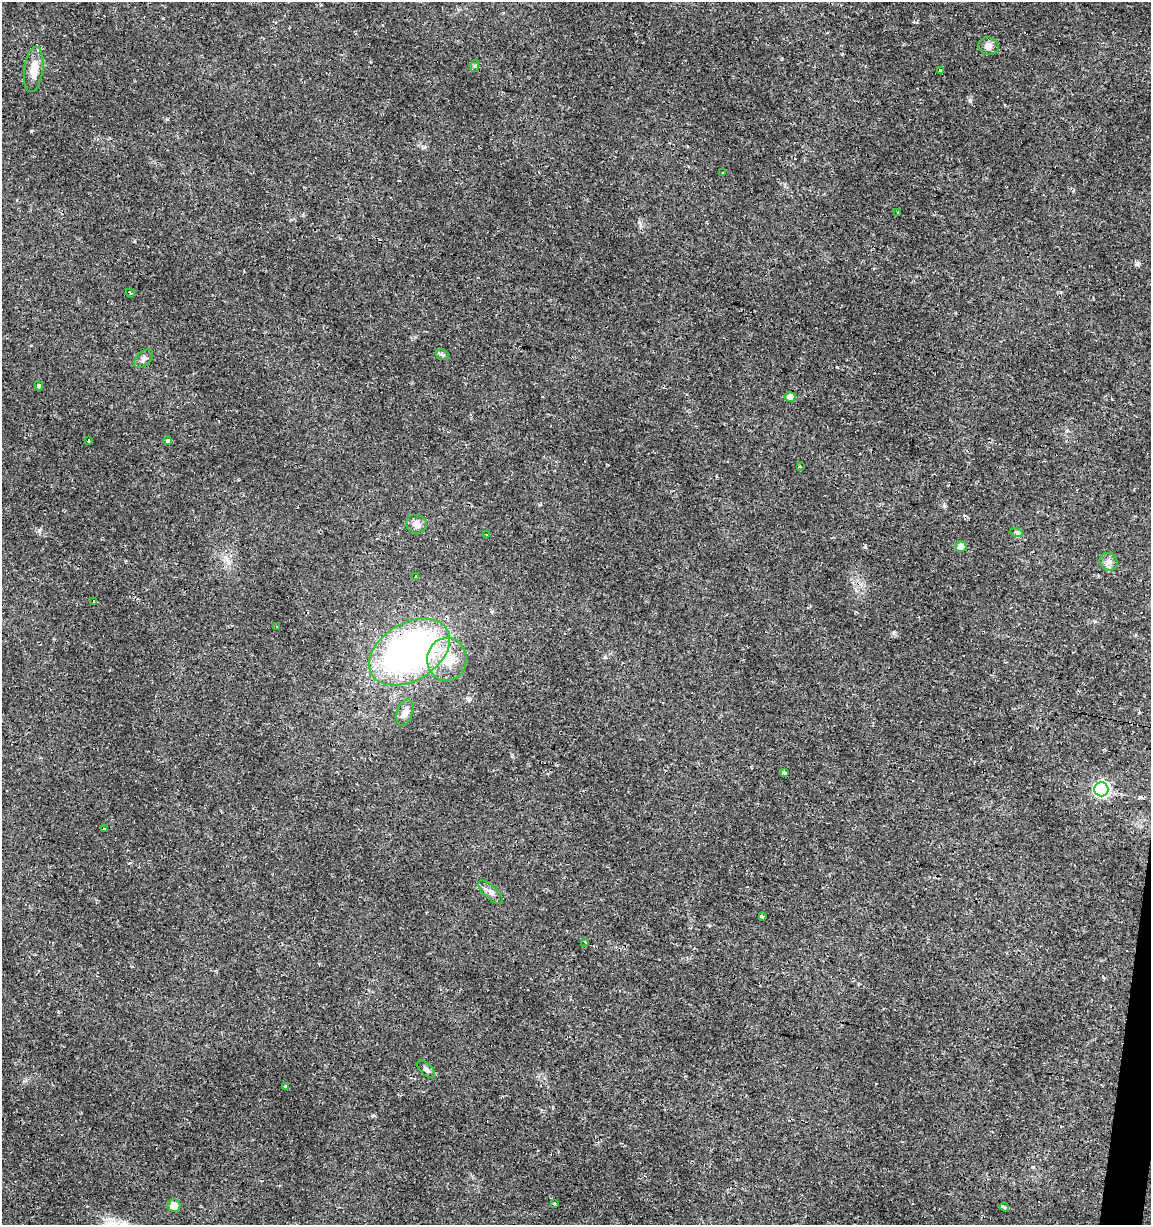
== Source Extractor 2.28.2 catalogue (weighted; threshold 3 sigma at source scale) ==
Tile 6 of 4 x 4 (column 2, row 2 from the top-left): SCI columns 1437-2585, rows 2445-3667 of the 5107 x 4898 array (HDU 1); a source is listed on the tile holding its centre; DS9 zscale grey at full resolution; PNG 1153 x 1227 px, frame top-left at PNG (2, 2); each listed source drawn as its Kron ellipse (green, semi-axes under 4 px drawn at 4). Shown black and unused: <1% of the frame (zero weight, under 2 of 3 exposures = <1% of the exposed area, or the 3 px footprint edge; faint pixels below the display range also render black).
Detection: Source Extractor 2.28.2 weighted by HDU 2 'WHT'; one run over the whole footprint, this tile lists its part. Background 0.0135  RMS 0.0032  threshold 0.0142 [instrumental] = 3 sigma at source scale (4.5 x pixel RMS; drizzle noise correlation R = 1.50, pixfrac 1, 0.0396/0.0396 arcsec/px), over >= 5 px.
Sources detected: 48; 12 cosmic-ray / hot-pixel residue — neither listed nor drawn; the other 36 listed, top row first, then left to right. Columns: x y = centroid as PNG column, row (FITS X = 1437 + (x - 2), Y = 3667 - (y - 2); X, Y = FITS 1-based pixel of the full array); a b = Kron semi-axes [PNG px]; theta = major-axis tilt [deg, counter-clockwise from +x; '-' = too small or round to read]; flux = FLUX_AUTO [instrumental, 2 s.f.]
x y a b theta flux
988 46 10 8 -9 1.7
474 66 6 4 70 0.41
34 69 23 9 82 5.2
940 71 3 3 - 1.7
723 172 3 3 - 0.52
898 213 3 2 - 0.35
130 293 5 3 - 0.38
442 355 7 5 -21 0.63
144 359 11 6 44 1.2
39 386 4 3 - 0.76
790 397 5 5 - 2.4
88 440 3 2 - 0.36
168 441 4 4 - 1.1
800 467 4 3 - 0.34
416 524 10 9 - 1.9
1016 532 7 4 -19 0.63
487 535 3 2 - 0.27
961 547 5 5 - 3.4
1109 562 9 8 - 1.4
415 576 3 3 - 0.82
94 601 3 2 - 0.43
276 627 3 3 - 0.76
409 652 44 28 31 110
447 659 21 20 - 8.7
405 712 13 7 70 1.9
785 773 3 3 - 0.97
1101 789 7 7 - 71
104 829 3 3 - 1.2
490 892 16 6 -43 1.6
762 916 3 3 - 1
585 942 3 2 - 0.41
426 1069 11 5 -43 0.92
285 1087 3 3 - 2.2
554 1203 3 2 - 0.39
174 1206 6 6 - 5
1004 1207 5 3 - 3.8
Overlapping masked pixels (flux is a lower limit): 1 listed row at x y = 409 652
Unlisted compact peaks at least as high as the median listed source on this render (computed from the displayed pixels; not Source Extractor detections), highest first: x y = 970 100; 1137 264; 39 530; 605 657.